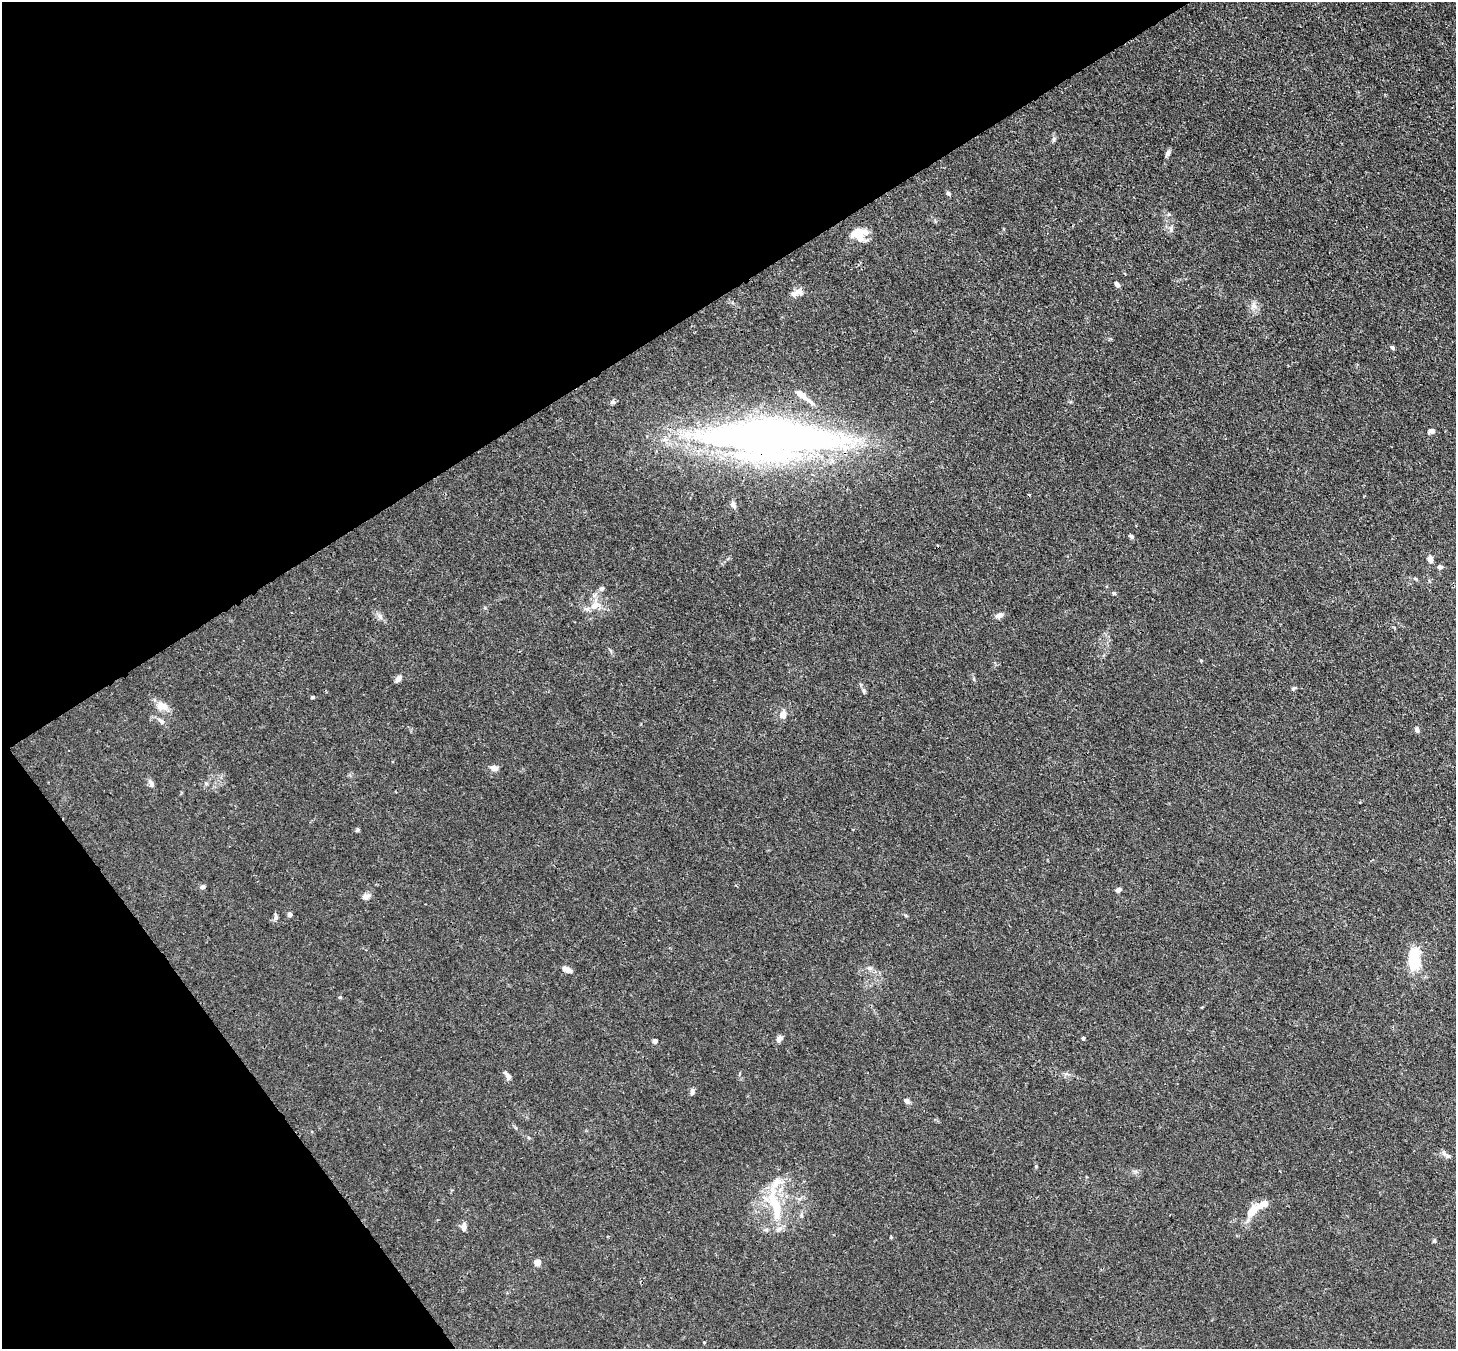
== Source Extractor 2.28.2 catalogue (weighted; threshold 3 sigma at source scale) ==
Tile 5 of 4 x 4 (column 1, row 2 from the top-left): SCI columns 79-1532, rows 2905-4251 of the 5973 x 5946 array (HDU 1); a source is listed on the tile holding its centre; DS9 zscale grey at full resolution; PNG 1458 x 1351 px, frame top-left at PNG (2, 2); no overlay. Shown black and unused: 30% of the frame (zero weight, under 3 of 4 exposures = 7% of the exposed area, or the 3 px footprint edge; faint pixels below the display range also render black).
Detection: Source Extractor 2.28.2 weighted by HDU 2 'WHT'; one run over the whole footprint, this tile lists its part. Background 0.0246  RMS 0.0027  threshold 0.0122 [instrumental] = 3 sigma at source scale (4.5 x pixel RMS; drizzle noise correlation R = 1.50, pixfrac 1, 0.05/0.05 arcsec/px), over >= 5 px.
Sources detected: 64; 1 cosmic-ray / hot-pixel residue — not listed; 5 inside a brighter listed object's ellipse — not listed separately; the other 58 listed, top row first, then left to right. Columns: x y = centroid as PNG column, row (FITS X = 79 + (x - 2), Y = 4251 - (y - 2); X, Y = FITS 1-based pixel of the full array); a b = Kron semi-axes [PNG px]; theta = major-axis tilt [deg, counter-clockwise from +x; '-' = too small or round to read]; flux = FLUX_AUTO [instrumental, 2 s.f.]
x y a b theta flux
1054 139 6 5 - 0.54
1168 153 9 6 64 0.74
948 193 6 5 - 0.49
1171 229 7 4 -72 0.56
855 232 26 9 10 3.4
1117 284 7 5 -56 0.81
798 292 11 9 -16 1.6
1253 306 11 8 -75 1.4
1392 348 5 5 - 0.44
803 396 27 6 -37 3
613 402 7 5 17 0.6
1431 431 9 6 9 0.94
770 438 118 32 -1 220
733 505 8 5 -69 0.85
1131 536 6 4 -25 0.48
1430 559 8 6 -84 1.2
1440 567 6 5 - 0.81
1415 579 6 4 -3 0.35
601 589 6 6 - 0.65
1114 593 5 4 - 0.42
595 605 16 10 23 3.1
999 615 10 6 22 1.2
380 616 9 3 -45 0.67
398 678 9 6 46 1.2
1293 688 6 4 18 0.36
864 691 7 4 -71 0.46
312 697 4 3 - 1.4
162 706 15 11 -10 2.7
783 715 6 5 - 3.3
161 721 11 5 -49 0.95
1417 730 7 5 -79 0.75
494 768 9 7 -14 1.3
151 783 11 6 -63 1.1
357 830 6 4 71 0.35
202 887 6 5 - 0.64
1118 890 6 5 - 0.97
366 896 11 7 14 1.2
290 914 5 4 - 0.93
906 916 6 3 -20 0.32
276 917 9 5 -84 0.75
1414 959 23 10 -88 12
870 968 8 6 -19 0.74
568 970 8 6 -16 1.1
340 997 5 4 - 0.29
1083 1038 4 4 - 0.66
779 1039 10 6 53 1
655 1041 4 4 - 1.7
507 1076 12 5 -56 1.1
692 1092 9 5 84 0.74
907 1101 7 5 -38 1.1
1448 1156 8 6 -18 0.85
1036 1166 5 3 - 0.23
775 1205 50 13 -74 11
1253 1210 19 10 57 3.5
464 1227 8 6 87 1.6
1434 1241 6 4 -85 0.39
537 1262 4 4 - 4.4
704 1342 3 3 - 0.23
Overlapping masked pixels (flux is a lower limit): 1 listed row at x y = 770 438